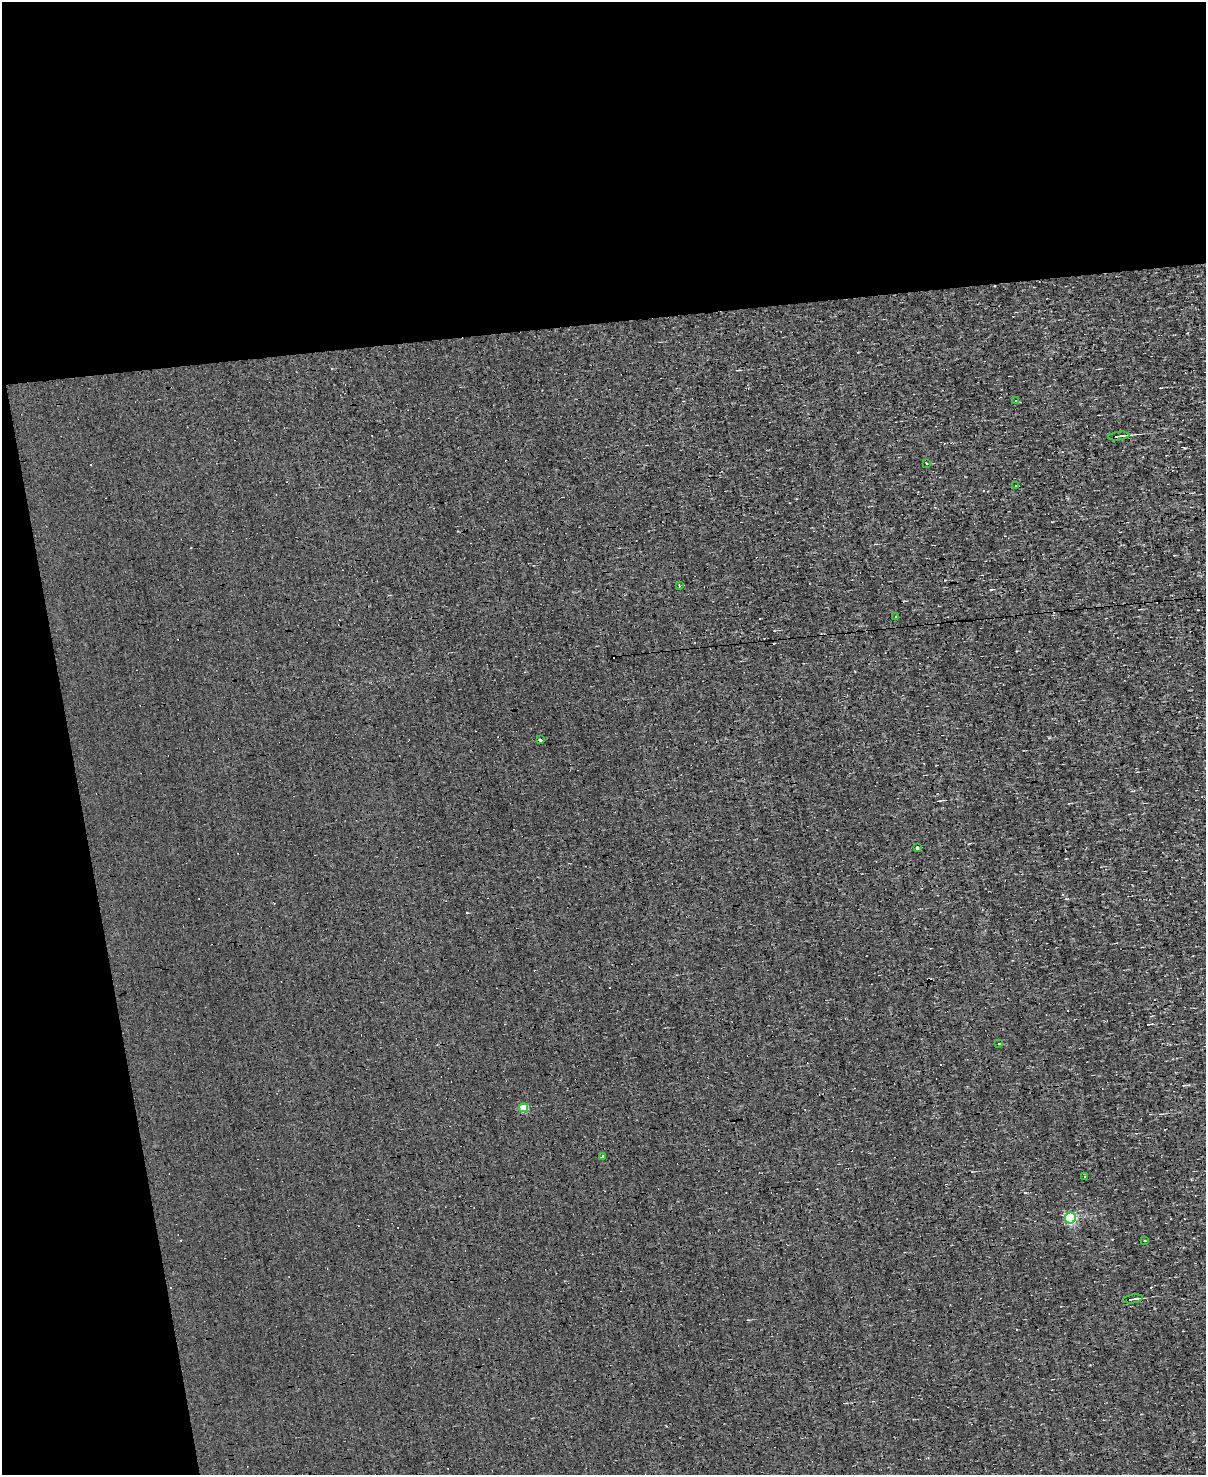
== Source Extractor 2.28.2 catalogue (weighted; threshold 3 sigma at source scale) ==
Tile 1 of 4 x 3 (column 1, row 1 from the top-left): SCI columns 1-1204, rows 3085-4557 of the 4814 x 4810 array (HDU 1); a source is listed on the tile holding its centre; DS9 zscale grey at full resolution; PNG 1208 x 1477 px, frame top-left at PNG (2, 2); each listed source drawn as its Kron ellipse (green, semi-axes under 4 px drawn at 4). Shown black and unused: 28% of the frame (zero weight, under 3 of 4 exposures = <1% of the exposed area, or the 3 px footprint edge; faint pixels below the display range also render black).
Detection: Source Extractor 2.28.2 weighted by HDU 2 'WHT'; one run over the whole footprint, this tile lists its part. Background -5.64e-04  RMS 0.04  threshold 0.181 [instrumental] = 3 sigma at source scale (4.5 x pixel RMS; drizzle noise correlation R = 1.50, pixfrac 1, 0.05/0.05 arcsec/px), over >= 5 px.
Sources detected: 29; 14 cosmic-ray / hot-pixel residue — neither listed nor drawn; the other 15 listed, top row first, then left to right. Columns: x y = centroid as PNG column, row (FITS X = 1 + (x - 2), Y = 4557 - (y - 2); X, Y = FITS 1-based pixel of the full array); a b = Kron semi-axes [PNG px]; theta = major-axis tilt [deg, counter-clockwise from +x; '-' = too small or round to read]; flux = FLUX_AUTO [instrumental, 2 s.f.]
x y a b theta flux
1015 400 4 2 - 3
1119 436 11 2 7 13
927 464 3 3 - 50
1015 486 3 3 - 17
679 586 3 3 - 4.3
896 617 3 3 - 11
540 740 3 3 - 14
918 848 3 3 - 64
999 1044 3 3 - 7.3
523 1108 5 4 - 79
602 1157 3 3 - 9.4
1085 1177 3 2 - 5.7
1070 1218 5 5 - 340
1144 1241 3 2 - 6.3
1133 1299 10 2 8 9.9